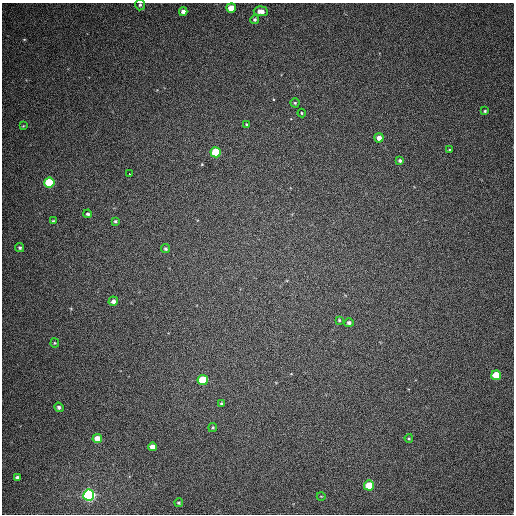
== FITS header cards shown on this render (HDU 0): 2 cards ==
NAXIS1  =                  512
NAXIS2  =                  512

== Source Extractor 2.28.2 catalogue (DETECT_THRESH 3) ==
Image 512 x 512 px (HDU 0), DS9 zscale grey, 1 PNG px = 1 image px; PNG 516 x 516 px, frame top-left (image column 1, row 512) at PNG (2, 3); each listed source drawn as its Kron ellipse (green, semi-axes under 4 px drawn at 4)
Background 403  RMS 10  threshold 31.2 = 3 sigma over >= 5 px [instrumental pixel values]
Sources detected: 38; all 38 listed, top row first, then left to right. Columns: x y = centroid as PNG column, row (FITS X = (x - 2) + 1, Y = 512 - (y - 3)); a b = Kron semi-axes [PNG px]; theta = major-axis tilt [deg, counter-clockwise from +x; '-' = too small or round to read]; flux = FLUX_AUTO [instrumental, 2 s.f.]
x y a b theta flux
140 5 5 4 - 1200
231 8 5 4 - 13000
261 11 7 5 -4 4800
183 12 4 4 - 3500
255 20 4 4 - 1300
295 103 4 4 - 880
485 111 4 3 - 840
302 113 4 4 - 690
247 124 4 4 - 1000
23 126 4 3 - 510
379 138 5 4 - 4200
449 150 3 2 - 530
216 152 5 5 - 44000
400 160 4 4 - 1400
129 174 3 3 - 3200
49 182 5 5 - 37000
88 214 4 4 - 1400
53 221 4 3 - 810
115 221 3 3 - 1000
20 248 5 4 - 1200
165 249 4 4 - 1300
113 301 5 4 - 3400
339 320 4 4 - 750
349 323 5 4 - 1900
55 343 4 4 - 790
496 375 5 5 - 20000
203 380 5 5 - 31000
221 403 4 3 - 780
59 407 5 4 - 2000
213 428 5 4 - 860
409 438 4 4 - 750
97 439 4 4 - 10000
152 447 4 4 - 6300
17 477 4 3 - 1300
369 485 5 5 - 20000
89 495 5 5 - 200000
321 496 4 3 - 480
179 503 4 4 - 900
At the frame edge (FLAGS 8, measured only in part): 1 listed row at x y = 140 5